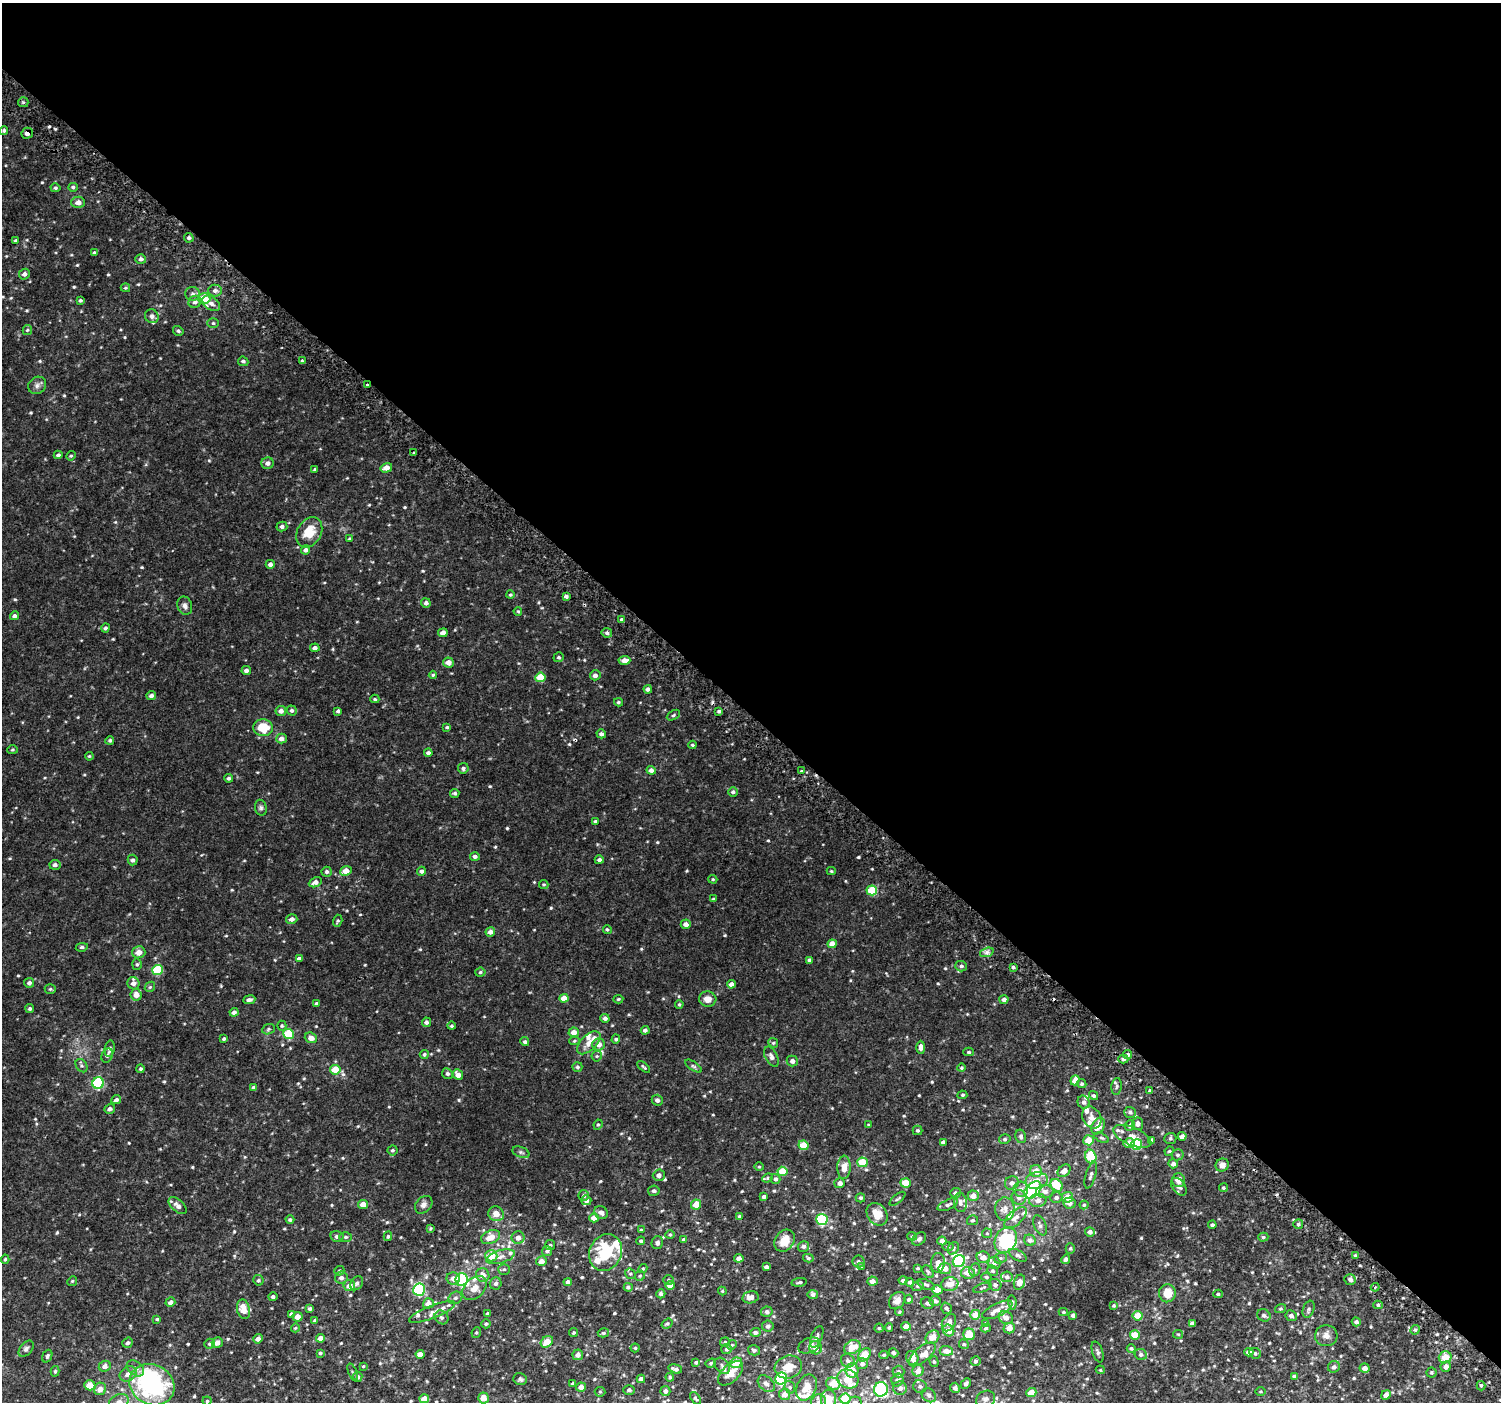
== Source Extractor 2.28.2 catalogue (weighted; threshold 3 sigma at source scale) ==
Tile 3 of 4 x 4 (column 3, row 1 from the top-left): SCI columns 3064-4562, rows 4423-5822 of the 6113 x 6113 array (HDU 1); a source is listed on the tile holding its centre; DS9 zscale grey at full resolution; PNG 1503 x 1404 px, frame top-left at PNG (2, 3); each listed source drawn as its Kron ellipse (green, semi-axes under 4 px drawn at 4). Shown black and unused: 51% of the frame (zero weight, under 2 of 3 exposures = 3% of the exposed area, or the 3 px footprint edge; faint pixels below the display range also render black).
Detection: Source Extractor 2.28.2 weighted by HDU 2 'WHT'; one run over the whole footprint, this tile lists its part. Background 0.0336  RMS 0.0094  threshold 0.0425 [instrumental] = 3 sigma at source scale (4.5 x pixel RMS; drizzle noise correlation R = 1.50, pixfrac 1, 0.0396/0.0396 arcsec/px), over >= 5 px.
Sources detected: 674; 4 inside a brighter object's white glare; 4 cosmic-ray / hot-pixel residue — neither listed nor drawn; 37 inside a brighter listed object's ellipse — not listed separately; of the other 629, all 500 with FLUX_AUTO >= 0.981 (the completeness limit of this list) listed and drawn (129 fainter detections not listed), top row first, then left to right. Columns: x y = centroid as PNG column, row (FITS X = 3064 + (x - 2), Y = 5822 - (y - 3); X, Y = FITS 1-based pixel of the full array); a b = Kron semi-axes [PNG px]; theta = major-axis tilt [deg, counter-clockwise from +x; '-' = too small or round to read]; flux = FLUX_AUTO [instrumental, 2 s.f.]
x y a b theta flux
23 102 5 5 - 1.4
4 130 4 4 - 1.4
27 133 6 5 - 3.8
73 187 5 4 - 1.4
55 188 5 4 - 1.3
78 202 7 6 - 5.6
189 238 5 4 - 1.9
16 240 4 3 - 1.5
94 253 4 4 - 1.9
141 259 5 5 - 2.7
24 274 6 5 - 2.9
125 288 5 3 - 1
215 291 7 6 - 2.9
193 294 7 7 - 2.9
204 299 6 5 - 19
80 300 3 3 - 1.4
195 302 6 6 - 3.3
211 303 10 6 -36 4
152 316 7 6 - 3.2
213 323 6 5 - 1.5
27 330 5 4 - 1.2
178 331 5 4 - 1.4
243 361 5 4 - 1.9
302 361 3 3 - 2.8
37 385 9 8 - 3.4
367 385 3 3 - 3.1
414 453 3 3 - 3.9
58 455 4 4 - 1.9
71 456 5 4 - 1.1
267 463 6 5 - 3.4
386 468 6 4 17 7.9
315 469 4 3 - 1.4
282 527 5 5 - 2.3
309 532 16 12 59 19
349 539 4 4 - 1.2
306 550 5 4 - 2.8
270 564 4 4 - 3
510 595 4 4 - 1.2
566 596 4 3 - 2.2
426 603 5 4 - 2.3
185 606 9 7 -69 3.5
518 611 4 3 - 1
14 616 4 4 - 2.3
622 619 4 3 - 3.1
105 628 4 4 - 1.7
443 633 4 4 - 5.7
607 633 5 4 - 2.3
315 648 5 4 - 3.5
559 657 5 4 - 1.7
624 660 6 4 4 6.9
448 662 5 5 - 5.6
246 670 5 4 - 3
433 675 4 4 - 1.3
595 675 5 5 - 3.2
540 677 5 4 - 20
648 689 4 4 - 2.7
151 695 5 4 - 2.7
375 699 4 4 - 1.2
618 702 4 3 - 1.5
292 710 5 5 - 2.4
281 711 5 5 - 3.8
338 711 4 3 - 1.7
719 711 4 3 - 1.7
673 715 7 4 29 1.5
447 727 4 3 - 1.3
263 728 10 8 -4 20
601 734 5 4 - 2.6
281 739 5 5 - 4.3
110 740 4 4 - 1.6
692 745 4 3 - 1.2
12 750 5 4 - 1.2
428 753 4 4 - 2.7
89 756 4 3 - 1
463 768 5 5 - 2
651 770 4 4 - 3.6
801 771 3 3 - 1.5
229 778 4 4 - 2.1
733 792 4 4 - 2.2
455 793 4 4 - 1.7
261 808 8 6 -75 2
595 821 4 3 - 1.4
475 856 5 4 - 2.4
133 860 5 5 - 2.3
599 860 4 4 - 2.4
55 865 5 5 - 2.9
346 871 6 4 23 9
421 871 4 4 - 2.4
831 871 4 4 - 1.1
327 872 5 5 - 1.8
713 879 5 4 - 1
315 882 7 4 26 4.4
544 884 5 4 - 1.1
872 890 5 5 - 26
713 899 4 3 - 1.3
292 919 6 5 - 3.4
338 921 6 4 73 1.3
686 924 5 5 - 4.7
607 929 4 4 - 1.4
490 932 5 4 - 4.1
832 944 4 4 - 8.3
82 947 6 4 9 1.5
139 952 7 6 - 6.1
987 952 7 4 18 2.5
299 958 4 3 - 2.8
809 960 4 4 - 2.2
137 964 5 5 - 1.6
961 966 6 5 - 2.1
1013 967 3 3 - 1.6
158 970 5 5 - 35
480 972 5 4 - 1.4
29 983 5 5 - 3
133 983 6 6 - 4.2
731 984 4 4 - 4.4
150 987 5 4 - 1.3
50 989 5 4 - 1.3
136 995 6 5 - 6.2
564 998 4 4 - 8.3
618 999 5 4 - 1.2
708 999 9 7 -4 7.2
1004 999 4 4 - 3.2
249 1000 6 4 7 2.5
316 1003 4 4 - 1.7
679 1004 4 3 - 1.1
30 1009 4 4 - 1.5
234 1012 4 4 - 3.5
605 1018 4 4 - 2.3
426 1022 5 4 - 2.5
282 1026 5 4 - 1.2
452 1026 4 4 - 1.3
268 1029 6 5 - 1.4
645 1030 4 4 - 2.4
574 1032 5 5 - 6.7
288 1034 5 5 - 31
311 1038 6 5 - 5.7
224 1039 3 3 - 1.3
616 1039 5 4 - 1.6
574 1041 5 4 - 1.2
525 1042 4 4 - 1.7
589 1043 14 7 44 7.5
773 1043 5 4 - 1.3
599 1045 6 6 - 5.8
921 1047 6 4 -90 3.5
110 1048 8 5 79 2.4
969 1052 5 4 - 1.4
424 1054 4 4 - 1.6
107 1055 7 5 62 2.8
1127 1055 4 4 - 2.5
597 1056 5 5 - 1.4
771 1057 11 6 -63 3.5
1123 1059 5 4 - 1.8
792 1061 5 5 - 3.4
81 1066 7 5 -54 1.8
693 1066 10 3 -33 1.8
577 1067 5 4 - 1.8
644 1067 8 3 -38 1.3
961 1068 4 4 - 1
141 1069 4 4 - 1.5
335 1070 5 5 - 17
447 1074 5 5 - 2.3
458 1075 6 4 -45 5.9
1075 1080 5 4 - 7.9
98 1083 6 5 - 74
1082 1084 5 4 - 1.5
1117 1086 8 5 82 2.1
254 1087 4 3 - 2.4
1150 1091 4 3 - 2.6
962 1095 5 4 - 1.4
1094 1096 5 4 - 1.3
116 1100 5 4 - 2.7
657 1100 5 5 - 3.2
1084 1102 7 6 - 2.8
110 1109 5 5 - 2.7
1130 1112 6 5 - 2.3
1092 1118 11 9 -59 6
1138 1124 6 5 - 3.5
598 1125 5 4 - 1.2
869 1125 4 3 - 1.1
1098 1126 9 6 62 10
1130 1126 5 5 - 2.5
917 1130 5 4 - 1.4
1021 1136 7 5 -79 2
1132 1136 20 9 -23 8
1182 1136 4 4 - 4.2
1101 1138 8 4 -25 1.5
1170 1138 6 5 - 1.8
1005 1139 6 4 15 1.6
1088 1140 5 5 - 12
1152 1140 4 4 - 2
943 1142 4 4 - 2.1
1129 1143 5 4 - 8.6
804 1145 5 4 - 17
1137 1145 5 5 - 53
392 1150 5 5 - 1.6
1169 1151 5 4 - 1
521 1152 9 5 -21 2
1177 1155 6 5 - 2
1091 1157 7 5 -74 35
862 1162 5 5 - 20
1173 1164 4 4 - 2.5
1222 1165 7 6 - 4.2
759 1167 4 4 - 0.99
844 1167 11 6 88 9.5
782 1171 5 4 - 24
1036 1171 6 6 - 8.1
1064 1171 7 5 44 5.9
659 1175 6 5 - 3.5
1091 1175 14 5 74 3
767 1178 5 4 - 1.2
775 1179 5 5 - 2.3
1036 1180 11 8 12 7.5
1178 1180 7 6 - 7.4
840 1183 5 5 - 4.5
905 1183 5 4 - 13
1012 1183 7 6 - 3.4
1057 1185 7 5 -50 22
1179 1187 10 6 -52 3.1
1223 1188 4 4 - 1.3
1021 1189 7 7 - 3.9
1033 1190 10 6 45 100
654 1191 6 5 - 2.3
1045 1191 8 6 -3 4.1
955 1193 5 5 - 2
584 1195 5 5 - 1.9
973 1196 5 5 - 7.1
764 1197 4 3 - 2
1019 1197 7 7 - 4.3
1056 1197 6 5 - 2.4
1068 1197 5 5 - 10
860 1198 5 4 - 1.8
898 1199 9 3 40 1.2
586 1200 5 5 - 3.3
1038 1200 8 6 4 5.1
960 1202 10 6 -83 3.8
1070 1203 6 5 - 4.8
363 1204 5 4 - 8
424 1205 10 7 47 3.5
696 1205 5 5 - 11
948 1205 11 5 23 2.7
1084 1205 4 4 - 1.1
178 1206 11 6 -42 4.7
1005 1209 11 10 - 5.6
601 1212 7 6 - 3.8
496 1214 8 7 - 7.4
877 1214 12 9 -54 14
739 1216 3 3 - 1.5
594 1218 5 4 - 6.8
1015 1218 14 7 42 5.2
822 1219 5 5 - 67
290 1220 4 4 - 1.7
972 1220 5 5 - 1.5
1298 1224 5 5 - 2.1
1040 1225 10 6 -65 2.8
1212 1225 4 3 - 1.5
430 1228 4 3 - 1
641 1230 4 4 - 1.2
1090 1232 5 5 - 3.4
987 1233 5 5 - 1.2
670 1235 4 4 - 1.1
337 1236 6 5 - 2.7
388 1236 5 4 - 1.4
912 1236 5 4 - 1
346 1237 6 5 - 1.7
491 1237 10 6 22 11
1263 1237 5 4 - 1.5
518 1238 6 6 - 5.8
684 1239 4 3 - 2.4
919 1239 8 5 41 2.4
1006 1240 13 10 61 46
1030 1240 6 5 - 2.8
641 1241 4 3 - 1.6
785 1241 12 9 54 12
942 1241 4 4 - 4.6
657 1243 6 5 - 2.7
550 1245 5 4 - 1.3
803 1246 6 5 - 2.7
948 1247 6 4 0 1.2
953 1248 6 5 - 1.7
1070 1248 5 4 - 1.3
547 1251 5 5 - 1.7
606 1252 19 16 65 42
1018 1255 10 5 -30 2.5
1355 1255 4 3 - 1.3
491 1256 6 5 - 15
501 1257 15 6 15 5.6
983 1257 7 5 -20 6.5
739 1258 4 4 - 4.3
808 1258 5 4 - 1.5
1000 1258 6 5 - 1.7
5 1259 4 4 - 1.3
1066 1259 5 4 - 2.5
541 1261 5 5 - 5.3
858 1261 6 6 - 2
959 1261 6 6 - 84
938 1263 10 7 85 7.3
994 1263 6 6 - 3.3
766 1267 4 3 - 3
861 1267 4 4 - 1.2
918 1268 3 3 - 1
945 1268 6 5 - 7.9
504 1269 6 5 - 1.5
643 1269 5 4 - 1.1
975 1270 6 5 - 1.7
339 1271 5 4 - 1.4
993 1271 6 5 - 1.6
928 1272 7 4 -54 1.6
968 1273 7 6 - 8.8
630 1274 5 5 - 1.7
483 1275 7 6 - 7
640 1276 5 4 - 1.3
986 1277 5 4 - 1.4
1007 1277 6 5 - 2.5
341 1278 6 6 - 3.6
453 1278 7 6 - 5.9
462 1279 6 6 - 75
1350 1279 6 5 - 2.9
258 1280 5 5 - 1.5
668 1280 5 4 - 1.2
903 1280 4 4 - 2.2
72 1281 5 4 - 1.1
872 1281 5 4 - 6
568 1282 4 4 - 3.4
799 1282 8 4 8 1.5
910 1282 4 4 - 2
1019 1282 8 5 69 7
357 1283 7 5 55 2.3
496 1283 6 6 - 2.7
950 1284 8 7 - 7.8
670 1285 4 4 - 8.7
926 1285 9 4 -23 2
995 1285 6 6 - 2.8
349 1286 6 5 - 7.3
918 1286 6 5 - 1.6
628 1287 4 4 - 1.8
1375 1287 4 4 - 1.3
474 1288 14 9 43 8.7
982 1288 10 3 17 1.1
419 1290 6 6 - 71
937 1290 6 4 -13 12
722 1291 4 4 - 1.1
1167 1293 9 8 - 13
661 1294 5 4 - 2
813 1294 5 4 - 2.7
1218 1294 5 4 - 1.4
273 1297 5 4 - 2.1
750 1297 8 6 12 6.1
455 1298 7 5 30 2.3
909 1299 5 4 - 1.7
897 1301 9 7 48 5.2
935 1301 5 5 - 3.3
170 1302 5 4 - 3.3
1012 1302 7 4 -86 1.8
428 1303 5 5 - 7.1
927 1303 7 5 -24 2.3
1114 1305 4 4 - 1.2
1378 1305 5 4 - 1.5
946 1308 6 5 - 2.2
243 1309 10 6 -77 12
310 1309 4 4 - 1.8
1280 1309 5 4 - 1.2
1309 1309 9 5 69 2.1
997 1310 16 6 26 5.9
432 1312 25 6 21 7
767 1312 6 5 - 2.7
899 1312 4 4 - 1.2
1063 1312 4 4 - 1.1
291 1314 4 4 - 2.2
487 1314 3 3 - 1.7
975 1315 5 5 - 10
1073 1315 4 3 - 2.7
1264 1315 7 6 - 2.6
1138 1316 5 4 - 15
1291 1316 6 5 - 3.5
297 1317 5 4 - 5.7
441 1317 7 6 - 2.3
1006 1317 7 6 - 5.9
157 1319 3 3 - 1
315 1320 4 4 - 1.8
1356 1322 4 4 - 2.5
949 1323 9 6 62 4.5
986 1323 4 4 - 1.2
1192 1323 4 4 - 3.5
486 1324 4 4 - 1.3
667 1324 6 4 37 1.5
768 1326 5 5 - 2.3
906 1326 5 4 - 5.7
889 1327 4 3 - 1.2
295 1328 4 4 - 0.99
879 1328 4 4 - 1.1
986 1328 5 4 - 1.5
1009 1328 5 5 - 6.3
948 1330 6 5 - 10
1415 1330 5 4 - 1.6
476 1332 5 4 - 1.2
755 1332 5 4 - 2.5
574 1333 4 4 - 1.2
603 1333 6 4 14 1.6
969 1334 6 6 - 16
1178 1334 5 4 - 1.1
1135 1335 5 4 - 12
1326 1336 11 10 - 6.1
817 1337 11 5 67 2.9
933 1337 7 6 - 7.9
320 1338 4 4 - 6.2
258 1339 5 4 - 3.3
547 1342 7 5 39 11
725 1342 5 4 - 1.2
128 1343 5 5 - 2.2
217 1343 5 5 - 4.5
209 1344 5 5 - 1.4
964 1344 5 4 - 1.3
732 1345 5 4 - 1.1
809 1345 11 7 22 3.6
852 1347 9 6 27 15
635 1348 4 4 - 1.1
816 1348 6 6 - 7.6
1131 1348 4 4 - 1.7
26 1349 9 6 50 2.7
727 1349 5 5 - 2
754 1350 6 5 - 1.8
946 1351 6 5 - 7.4
1098 1352 11 5 -72 2.1
1249 1352 4 4 - 5.4
320 1353 4 3 - 1.3
893 1353 5 3 - 2.1
1255 1353 6 5 - 1.9
420 1354 4 4 - 6.8
922 1354 16 7 40 6.6
1141 1354 6 5 - 2.4
578 1355 5 5 - 4.9
864 1355 7 5 49 17
884 1355 4 4 - 1.2
47 1356 6 5 - 1.8
1445 1357 6 6 - 12
912 1358 7 6 - 7.3
848 1361 7 6 - 2.9
975 1361 5 5 - 1.7
696 1362 4 3 - 1.5
934 1362 5 4 - 1.5
711 1363 5 4 - 1.3
736 1363 6 5 - 11
862 1364 6 5 - 2.8
105 1366 6 5 - 4.3
363 1366 4 3 - 0.98
722 1366 9 6 -49 3
788 1367 14 11 17 15
1334 1367 6 5 - 2.7
1446 1367 5 5 - 5.5
135 1368 10 6 -39 4
1365 1368 5 4 - 4.6
675 1369 7 3 -16 2.7
1100 1370 5 4 - 1
55 1371 5 4 - 1.5
852 1371 7 6 - 17
918 1371 6 5 - 5.4
353 1372 9 3 -69 1.3
898 1372 6 6 - 1.9
730 1373 15 8 44 10
1431 1373 5 5 - 1.3
128 1374 9 7 35 5.4
1294 1376 4 4 - 1.8
358 1377 5 4 - 2.4
670 1377 4 3 - 1.1
520 1379 7 5 -17 2
641 1379 4 4 - 3.5
781 1379 6 5 - 60
848 1379 11 9 -21 13
897 1380 6 6 - 2.3
573 1384 4 3 - 2.4
766 1384 10 6 -42 4
833 1384 7 6 - 14
966 1384 6 4 44 1.9
90 1385 6 5 - 14
152 1385 23 20 -29 100
920 1386 7 6 - 2.6
1481 1386 5 4 - 1.8
581 1387 5 4 - 6.7
790 1387 6 5 - 1.7
806 1387 13 9 64 14
900 1388 7 6 - 4
955 1388 5 5 - 3.2
100 1389 6 6 - 6.6
881 1389 7 7 - 68
629 1390 5 5 - 2.3
665 1391 5 5 - 2.7
600 1392 5 5 - 1.2
1260 1392 5 3 - 1
1031 1393 5 4 - 11
785 1394 5 5 - 6.9
929 1395 8 6 -39 2.8
1386 1395 5 4 - 4.8
484 1398 5 5 - 8
695 1398 7 4 -53 1.4
424 1399 5 4 - 12
829 1399 9 7 88 14
845 1399 5 5 - 25
986 1399 10 8 26 3.5
207 1401 4 4 - 1.3
119 1402 10 7 26 5.5
818 1402 8 7 - 3.7
855 1402 7 6 - 3.4
Overlapping masked pixels (flux is a lower limit): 2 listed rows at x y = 27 133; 367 385
Isophote crosses this tile's border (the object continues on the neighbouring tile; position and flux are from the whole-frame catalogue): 4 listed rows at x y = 829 1399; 119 1402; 818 1402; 855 1402